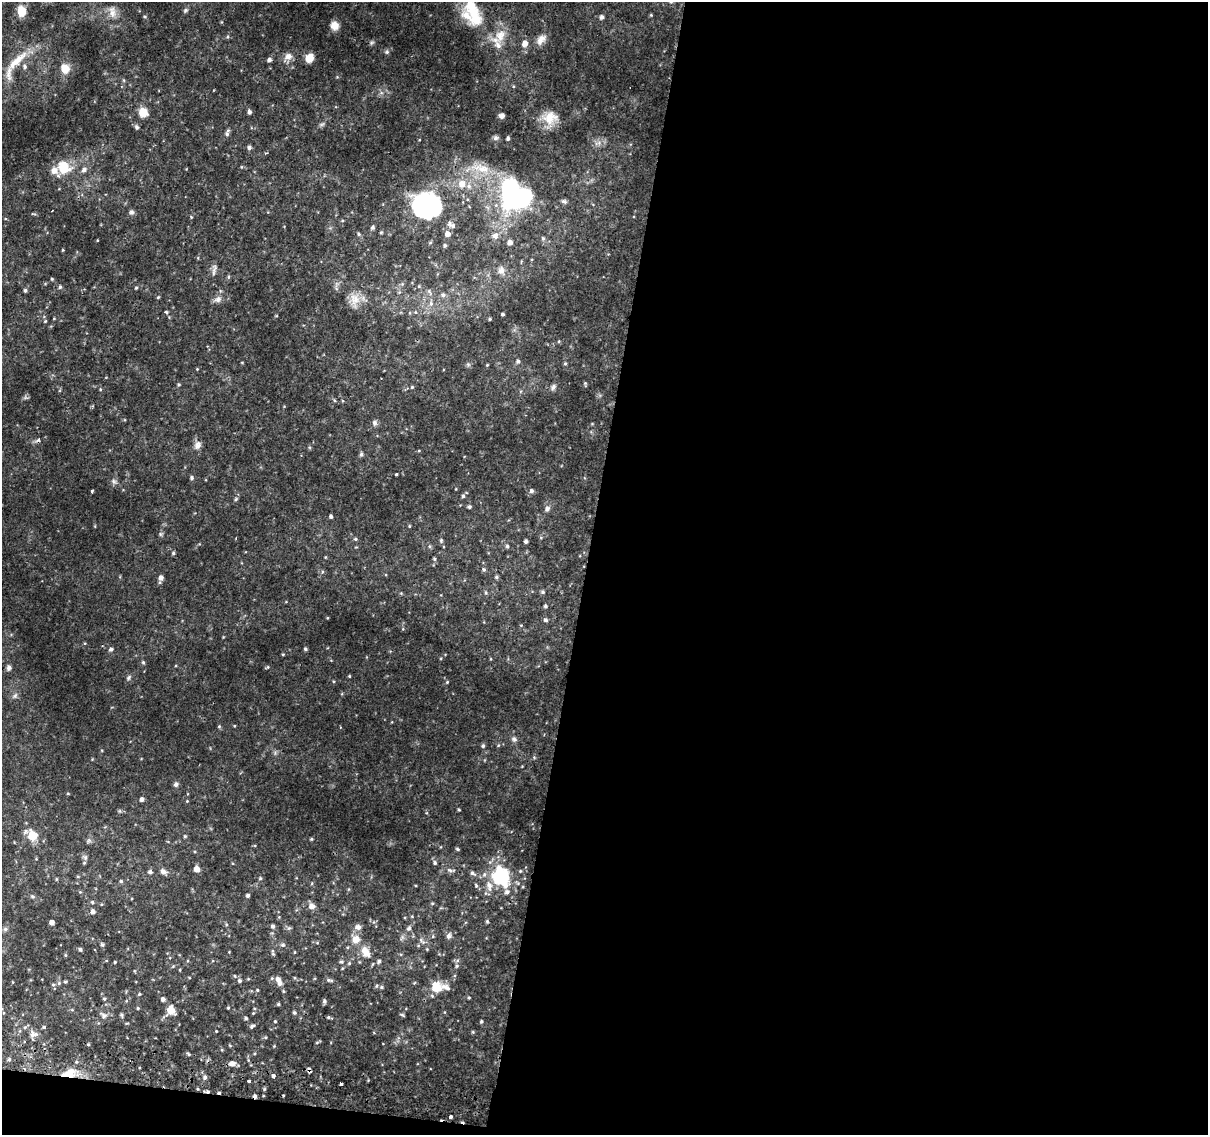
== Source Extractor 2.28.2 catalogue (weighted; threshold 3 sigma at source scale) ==
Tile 16 of 4 x 4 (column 4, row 4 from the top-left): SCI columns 3624-4829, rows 264-1396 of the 4844 x 5117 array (HDU 1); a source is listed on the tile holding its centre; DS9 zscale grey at full resolution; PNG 1210 x 1137 px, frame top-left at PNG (2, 2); no overlay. Shown black and unused: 53% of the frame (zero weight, under 2 of 3 exposures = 2% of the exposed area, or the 3 px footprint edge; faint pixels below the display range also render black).
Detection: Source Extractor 2.28.2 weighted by HDU 2 'WHT'; one run over the whole footprint, this tile lists its part. Background 0.0172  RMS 0.004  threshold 0.0179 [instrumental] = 3 sigma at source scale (4.5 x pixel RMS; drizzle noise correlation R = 1.50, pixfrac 1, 0.0396/0.0396 arcsec/px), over >= 5 px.
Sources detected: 212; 4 inside a brighter object's white glare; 5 cosmic-ray / hot-pixel residue — not listed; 8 inside a brighter listed object's ellipse — not listed separately; the other 195 listed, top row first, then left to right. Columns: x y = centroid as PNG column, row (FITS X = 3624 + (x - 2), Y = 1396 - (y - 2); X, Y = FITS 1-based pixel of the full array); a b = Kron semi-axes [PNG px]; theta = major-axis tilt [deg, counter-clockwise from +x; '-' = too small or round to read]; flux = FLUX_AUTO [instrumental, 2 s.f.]
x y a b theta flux
470 4 36 15 58 9.3
185 10 7 5 60 0.66
22 11 10 8 -78 4.4
112 12 15 8 -85 2.5
602 17 5 4 - 1.1
334 25 8 8 - 3.2
500 35 18 13 74 5.7
541 39 16 8 55 2.6
525 43 5 5 - 2.8
387 52 6 5 - 0.61
288 56 11 9 -2 2.2
309 58 8 7 - 4.9
269 60 5 5 - 0.86
17 61 39 9 42 7.1
25 67 6 5 - 0.82
65 69 11 10 - 4.2
143 112 9 8 - 4.6
249 112 5 4 - 1
501 116 6 5 - 1.3
550 118 19 16 25 6.5
137 127 6 5 - 0.71
227 134 6 5 - 0.8
495 138 6 6 - 0.9
508 138 4 4 - 0.8
249 147 6 5 - 0.82
64 167 16 14 -40 8.4
482 169 23 11 -17 7.3
84 170 7 6 - 1.2
462 184 9 9 - 4
510 190 45 22 81 38
564 201 8 5 -16 0.91
420 202 32 22 72 26
131 212 7 6 - 0.95
191 217 3 3 - 0.32
453 226 9 6 -31 1.2
372 227 6 5 - 0.63
381 232 5 3 - 0.36
359 234 5 4 - 0.48
448 234 5 5 - 2.4
495 236 8 8 - 1.8
543 239 5 5 - 0.6
510 242 5 4 - 1.8
445 245 5 4 - 0.68
215 267 10 4 81 1.2
501 270 11 9 80 2
228 277 5 3 - 0.43
52 279 4 3 - 0.39
60 287 5 4 - 0.67
136 288 4 3 - 0.42
25 290 4 4 - 0.68
443 295 7 6 - 0.98
218 299 9 7 27 1.5
355 299 17 11 -82 4.5
166 312 3 3 - 0.78
503 314 3 3 - 0.69
490 319 4 3 - 0.46
45 321 4 3 - 0.34
559 341 5 3 - 0.32
518 361 5 5 - 0.83
565 364 5 4 - 0.51
487 365 4 3 - 0.33
585 383 5 4 - 0.4
412 387 4 4 - 0.46
553 387 9 6 63 1.1
100 389 4 3 - 0.34
334 400 5 3 - 0.41
375 423 8 7 - 1.1
197 445 11 8 61 1.8
361 454 6 4 73 0.73
396 474 3 2 - 0.33
192 478 5 5 - 0.62
114 481 7 5 -31 0.85
92 491 3 3 - 0.93
531 491 6 5 - 0.95
463 496 4 4 - 0.84
236 499 5 4 - 0.48
469 507 4 4 - 0.62
547 509 6 5 - 1.4
331 517 4 3 - 0.77
409 526 5 3 - 0.33
355 539 5 4 - 0.49
441 540 5 4 - 0.55
526 541 4 4 - 0.8
507 546 5 5 - 0.62
173 553 4 4 - 0.53
434 559 5 4 - 0.58
484 569 6 5 - 0.63
497 577 5 4 - 0.61
161 578 5 5 - 1.5
543 592 5 5 - 0.64
545 606 4 4 - 0.68
546 620 5 4 - 0.78
111 649 5 5 - 0.95
305 649 4 4 - 0.6
283 654 4 3 - 0.34
143 662 5 4 - 0.5
9 667 6 5 - 1.2
268 667 5 3 - 0.35
349 676 3 3 - 0.34
129 678 7 4 71 0.68
15 695 7 4 20 0.73
219 726 5 4 - 0.42
340 727 3 3 - 0.37
514 739 6 6 - 0.88
483 746 5 4 - 0.64
176 784 7 5 61 0.93
142 799 4 4 - 1.2
187 801 3 3 - 0.3
459 810 4 3 - 0.4
32 835 11 10 - 6.4
185 836 4 4 - 0.39
311 839 4 4 - 0.42
458 849 5 4 - 0.5
85 857 7 6 - 1
435 863 6 5 - 0.74
197 869 5 4 - 3.2
450 870 7 4 -36 0.78
163 871 8 6 -27 1.5
150 872 5 4 - 1
472 873 7 5 -28 0.82
501 877 24 20 -68 24
260 878 4 4 - 0.46
121 881 5 5 - 0.51
476 885 6 4 -69 0.63
248 895 4 4 - 0.69
33 896 5 5 - 0.63
92 902 5 4 - 0.51
312 906 8 7 - 2
93 912 5 5 - 1.2
487 921 5 4 - 0.45
52 922 4 4 - 1.8
273 926 5 5 - 0.86
358 927 8 7 - 1.5
289 928 5 5 - 0.58
409 928 6 5 - 0.88
5 929 6 5 - 0.74
449 936 7 6 - 1.2
356 939 11 10 - 3.1
422 940 12 4 -40 1.2
102 944 5 4 - 0.64
283 945 6 5 - 0.72
80 949 4 4 - 0.74
294 952 4 3 - 0.29
366 952 14 9 -55 4
273 954 5 3 - 0.39
65 955 5 3 - 0.36
379 961 5 5 - 0.67
115 962 3 3 - 0.37
341 962 5 4 - 0.54
349 963 5 4 - 0.46
457 966 5 5 - 0.58
180 970 4 3 - 0.3
278 979 7 6 - 1.8
330 980 9 4 -10 0.76
240 981 5 5 - 0.7
65 982 4 4 - 0.47
53 984 5 3 - 0.47
381 987 5 4 - 0.53
436 987 13 12 - 7
257 990 4 3 - 0.39
283 991 5 3 - 0.4
139 994 4 3 - 0.41
104 999 5 4 - 0.51
163 999 5 4 - 1
324 1001 5 4 - 0.83
278 1004 4 3 - 0.49
138 1008 4 4 - 0.41
228 1008 4 3 - 0.34
171 1010 10 8 -68 3.9
294 1012 5 4 - 0.6
253 1013 3 3 - 0.32
121 1015 5 4 - 0.56
402 1015 6 4 -29 0.53
104 1016 7 6 - 1.4
328 1017 5 4 - 0.47
246 1018 4 3 - 0.56
275 1021 4 3 - 0.32
481 1021 4 4 - 0.53
252 1026 7 4 35 0.67
25 1027 6 4 18 0.58
44 1027 5 4 - 0.49
216 1031 3 2 - 0.28
473 1032 5 3 - 0.36
34 1034 12 8 -3 2
189 1054 5 3 - 0.41
9 1059 5 4 - 0.57
232 1063 9 6 6 1.7
309 1071 5 3 - 1.5
68 1073 20 10 16 5.6
273 1075 5 5 - 0.76
205 1077 5 5 - 0.96
249 1081 3 3 - 1.4
341 1084 3 3 - 1.8
207 1091 6 4 -6 0.83
451 1116 3 3 - 3.6
Overlapping masked pixels (flux is a lower limit): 3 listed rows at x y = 309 1071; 68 1073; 207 1091
Isophote crosses this tile's border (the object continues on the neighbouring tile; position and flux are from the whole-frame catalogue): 1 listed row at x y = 470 4
Unlisted compact peaks at least as high as the median listed source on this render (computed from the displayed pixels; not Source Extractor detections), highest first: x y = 447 682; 651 15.